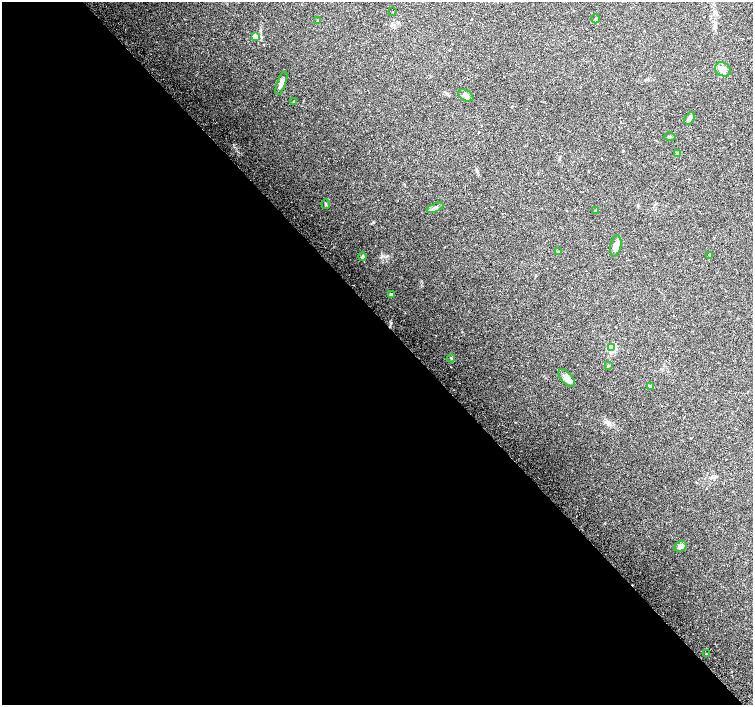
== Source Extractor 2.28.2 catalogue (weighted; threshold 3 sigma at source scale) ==
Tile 9 of 4 x 4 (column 1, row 3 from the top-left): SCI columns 35-1536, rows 1637-3041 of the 6068 x 6021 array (HDU 1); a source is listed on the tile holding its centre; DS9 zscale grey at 2 x 2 block average (1 PNG px = mean of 2 x 2 image px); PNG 755 x 707 px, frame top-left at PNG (2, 2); each listed source drawn as its Kron ellipse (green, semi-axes under 4 px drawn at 4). Shown black and unused: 55% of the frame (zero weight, under 2 of 3 exposures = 2% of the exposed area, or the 3 px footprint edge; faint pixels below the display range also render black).
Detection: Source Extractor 2.28.2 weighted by HDU 2 'WHT'; one run over the whole footprint, this tile lists its part. Background 0.0845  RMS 0.012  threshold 0.0519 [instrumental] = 3 sigma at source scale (4.5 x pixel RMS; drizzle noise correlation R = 1.50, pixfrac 1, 0.0396/0.0396 arcsec/px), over >= 5 px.
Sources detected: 26; all 26 listed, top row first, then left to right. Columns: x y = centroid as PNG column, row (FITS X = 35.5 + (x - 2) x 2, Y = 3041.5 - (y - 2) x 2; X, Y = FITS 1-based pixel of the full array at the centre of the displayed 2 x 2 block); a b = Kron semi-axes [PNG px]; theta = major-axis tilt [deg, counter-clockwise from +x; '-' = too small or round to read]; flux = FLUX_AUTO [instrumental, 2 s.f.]
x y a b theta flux
393 12 2 2 - 4.8
596 19 4 3 - 3.7
318 21 3 3 - 2
255 37 4 3 - 17
723 69 8 6 -29 15
281 83 12 4 70 11
466 95 8 5 -31 12
294 102 3 3 - 1.9
690 118 7 4 55 7.9
670 137 6 3 -3 3.6
678 154 4 3 - 8.3
326 204 4 3 - 2.6
435 208 9 3 25 6.7
595 210 4 2 - 1.7
616 246 10 5 79 24
558 252 3 3 - 1.8
362 256 4 2 - 2.1
710 256 3 3 - 5.3
391 294 3 3 - 6.2
611 348 3 3 - 67
451 358 4 3 - 3
608 365 3 2 - 2
567 378 11 5 -50 21
651 387 4 2 - 2.5
681 546 6 5 - 12
706 654 2 2 - 3.2
Diffuse or blended objects may show on this block-average render without a row.